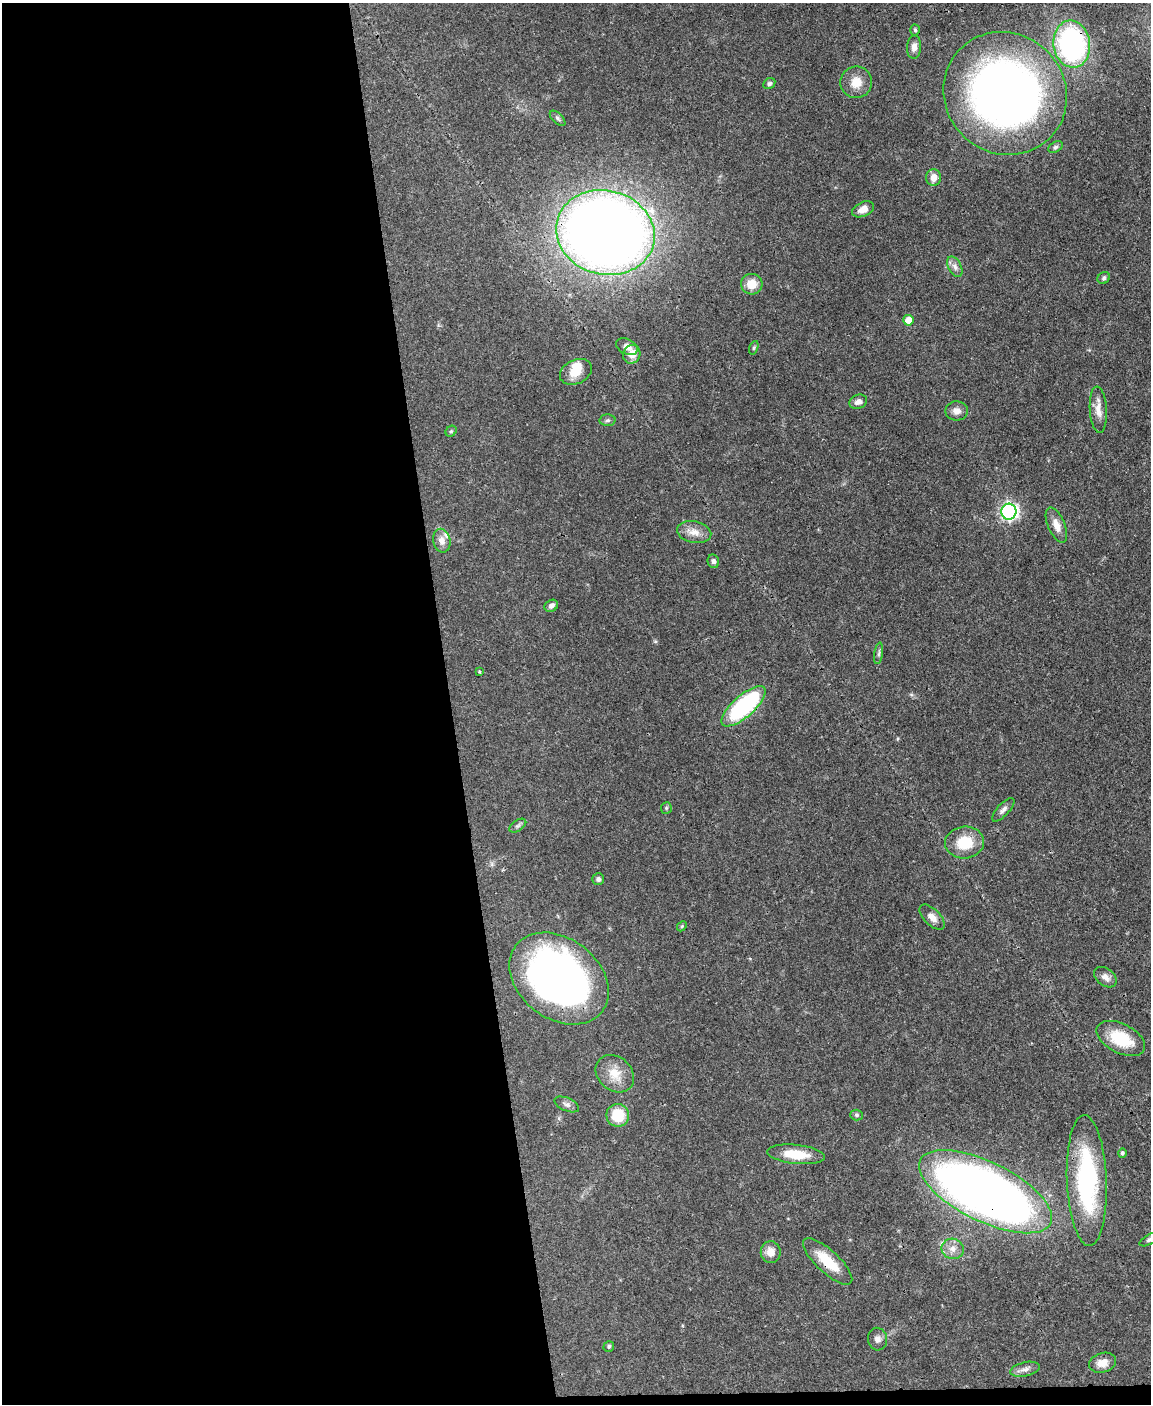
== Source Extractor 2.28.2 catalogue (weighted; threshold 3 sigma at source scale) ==
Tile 9 of 4 x 3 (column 1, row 3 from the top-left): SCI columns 1-1149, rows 238-1639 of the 4595 x 4572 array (HDU 1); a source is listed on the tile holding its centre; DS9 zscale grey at full resolution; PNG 1153 x 1406 px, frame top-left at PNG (2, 3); each listed source drawn as its Kron ellipse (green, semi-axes under 4 px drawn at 4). Shown black and unused: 40% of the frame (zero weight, under 3 of 4 exposures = <1% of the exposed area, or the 3 px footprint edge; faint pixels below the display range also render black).
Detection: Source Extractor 2.28.2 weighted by HDU 2 'WHT'; one run over the whole footprint, this tile lists its part. Background 0.106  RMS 0.0043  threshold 0.0191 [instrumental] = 3 sigma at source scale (4.5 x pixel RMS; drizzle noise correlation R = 1.50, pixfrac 1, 0.05/0.05 arcsec/px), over >= 5 px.
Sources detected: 61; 1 inside a brighter object's white glare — neither listed nor drawn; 1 inside a brighter listed object's ellipse — not listed separately; the other 59 listed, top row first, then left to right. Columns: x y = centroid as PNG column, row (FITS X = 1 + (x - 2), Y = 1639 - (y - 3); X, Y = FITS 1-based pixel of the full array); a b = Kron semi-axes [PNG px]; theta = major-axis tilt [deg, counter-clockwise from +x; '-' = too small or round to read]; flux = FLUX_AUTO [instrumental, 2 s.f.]
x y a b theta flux
915 30 5 4 - 0.64
1072 44 23 18 -82 83
914 47 12 7 88 2.7
856 82 16 15 - 6
769 84 6 5 - 0.85
1005 93 63 60 -43 300
558 118 9 5 -44 0.99
1056 147 8 5 28 0.83
934 178 8 7 - 3.6
863 209 12 7 26 3.1
605 233 50 42 -14 580
955 267 11 6 -61 2
1104 278 6 5 - 0.8
752 284 10 10 - 6.3
908 320 5 5 - 5
627 347 11 7 -27 2.7
754 348 7 4 70 0.61
632 354 9 8 - 4
576 372 17 12 26 6.1
858 402 9 7 21 2.2
1098 410 23 8 -87 4.1
957 411 11 9 0 2.4
607 420 8 6 3 1
451 431 6 5 - 0.66
1009 512 8 7 - 100
1056 525 19 8 -67 3.9
694 532 17 10 -11 4.3
442 541 12 8 -77 3
713 561 7 5 -77 1.2
551 606 7 5 34 1.5
879 653 11 4 81 0.95
479 672 3 2 - 0.43
744 706 28 11 41 54
666 808 6 5 - 0.68
1003 810 15 6 47 1.8
518 826 9 5 33 1.1
965 842 19 16 4 12
598 879 6 6 - 1.1
932 917 16 8 -45 2.8
682 926 5 4 - 0.56
1105 977 12 8 -38 2.6
559 978 54 40 -38 210
1121 1038 26 14 -27 16
615 1074 21 16 -42 7.5
567 1104 13 6 -23 1.5
618 1115 11 11 - 12
857 1115 6 5 - 0.69
1122 1153 5 4 - 0.82
796 1154 29 9 -6 10
1087 1181 65 20 -88 63
985 1192 72 29 -26 420
1149 1239 11 5 29 1.1
953 1249 11 10 - 3.2
771 1252 11 10 - 4.2
828 1261 32 11 -43 12
877 1339 11 9 -78 2.1
609 1346 5 5 - 0.73
1102 1363 14 9 15 3.7
1025 1369 15 7 13 2.2
Overlapping masked pixels (flux is a lower limit): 6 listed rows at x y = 1072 44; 1005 93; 605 233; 744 706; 985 1192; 828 1261
Isophote crosses this tile's border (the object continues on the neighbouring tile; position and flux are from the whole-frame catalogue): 2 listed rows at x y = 1005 93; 1149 1239